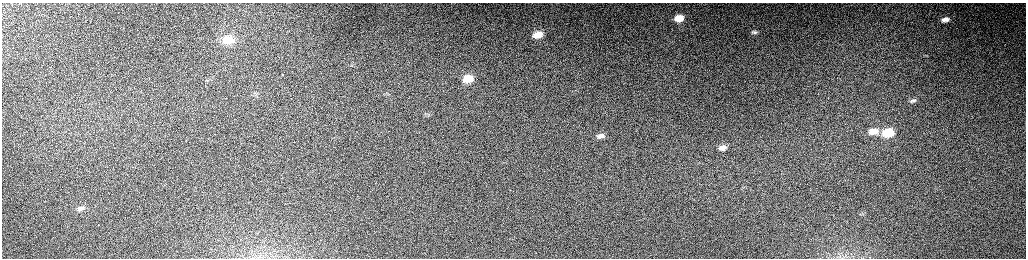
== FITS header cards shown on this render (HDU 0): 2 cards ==
NAXIS1  =                 2048 /fastest changing axis
NAXIS2  =                  512 /next to fastest changing axis

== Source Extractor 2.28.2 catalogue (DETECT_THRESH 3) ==
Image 2048 x 512 px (HDU 0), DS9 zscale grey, zoomed out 1/2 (1 PNG px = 2 x 2 image px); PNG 1028 x 260 px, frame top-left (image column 1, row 511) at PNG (2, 3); no overlay
Background 151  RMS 1.5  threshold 4.58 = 3 sigma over >= 5 px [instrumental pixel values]
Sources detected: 15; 2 cannot appear on this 1/2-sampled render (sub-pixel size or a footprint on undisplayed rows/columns) and are not listed; the other 13 listed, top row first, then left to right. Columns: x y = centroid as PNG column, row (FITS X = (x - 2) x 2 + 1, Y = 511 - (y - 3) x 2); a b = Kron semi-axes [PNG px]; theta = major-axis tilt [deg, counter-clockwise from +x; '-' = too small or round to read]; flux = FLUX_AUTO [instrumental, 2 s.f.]
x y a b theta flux
679 18 7 4 9 4500
945 19 10 6 7 2000
754 32 11 5 5 1200
538 35 10 6 12 3900
228 40 13 9 3 5200
282 75 2 2 - 1700
468 79 10 7 11 6100
913 101 8 4 12 800
873 131 10 6 6 4000
888 133 10 6 7 12000
600 136 12 7 9 2100
722 148 9 5 10 1900
80 208 12 7 12 2200
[2 sub-pixel or undisplayed-footprint detections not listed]